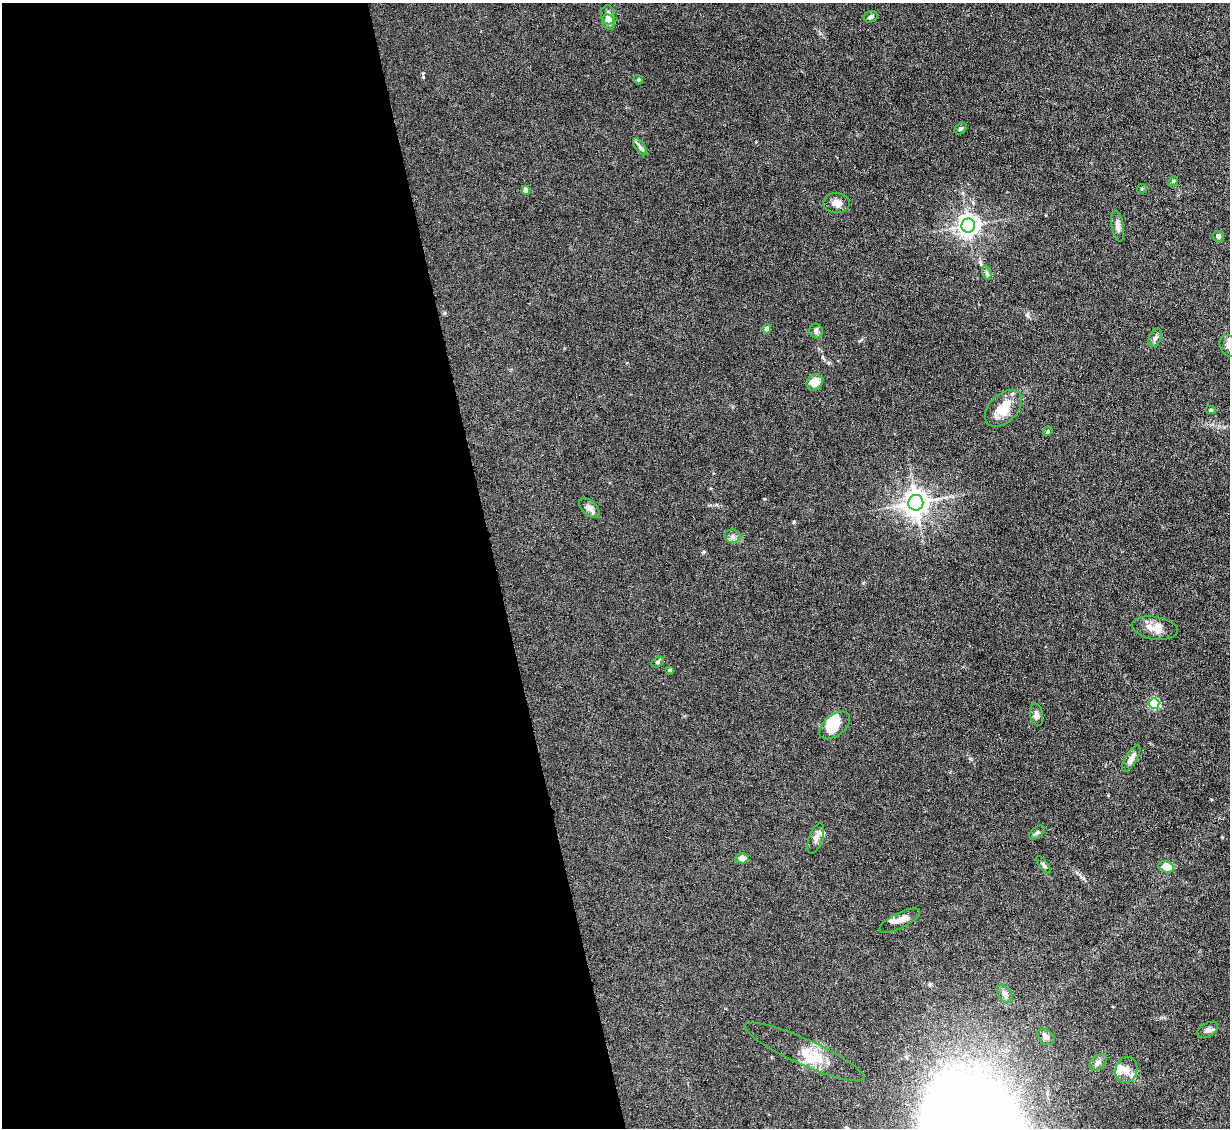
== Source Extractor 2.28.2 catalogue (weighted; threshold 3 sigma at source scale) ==
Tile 9 of 4 x 4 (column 1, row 3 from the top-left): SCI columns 1-1228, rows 1376-2501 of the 4910 x 4886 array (HDU 1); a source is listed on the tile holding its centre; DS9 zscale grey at full resolution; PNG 1232 x 1130 px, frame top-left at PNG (2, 3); each listed source drawn as its Kron ellipse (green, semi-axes under 4 px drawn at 4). Shown black and unused: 40% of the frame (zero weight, under 4 of 8 exposures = <1% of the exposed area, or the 3 px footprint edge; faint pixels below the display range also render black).
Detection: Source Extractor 2.28.2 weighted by HDU 2 'WHT'; one run over the whole footprint, this tile lists its part. Background 0.0668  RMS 0.0031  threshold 0.0126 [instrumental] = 3 sigma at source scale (4.09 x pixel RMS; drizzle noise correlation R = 1.36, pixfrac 0.8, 0.05/0.05 arcsec/px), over >= 5 px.
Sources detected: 51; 1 inside a brighter object's white glare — neither listed nor drawn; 6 inside a brighter listed object's ellipse — not listed separately; the other 44 listed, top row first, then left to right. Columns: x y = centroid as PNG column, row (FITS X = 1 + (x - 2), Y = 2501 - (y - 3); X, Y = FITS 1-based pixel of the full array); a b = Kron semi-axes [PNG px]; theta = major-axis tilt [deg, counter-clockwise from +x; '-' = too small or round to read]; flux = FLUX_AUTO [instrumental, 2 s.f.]
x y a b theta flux
608 15 9 7 -80 1.7
871 17 7 5 24 0.78
609 22 8 6 -65 1.8
638 80 5 4 - 0.36
960 129 7 5 42 0.56
640 147 10 4 -55 0.79
1173 181 5 4 - 0.34
1142 189 5 4 - 0.36
526 190 4 4 - 3
837 203 13 10 -2 2.2
968 226 7 6 - 180
1118 226 15 6 -81 1.3
1218 236 5 5 - 0.79
987 273 7 4 -71 0.62
767 329 4 4 - 1.7
816 331 7 6 - 0.97
1155 338 9 6 67 0.84
1229 346 11 8 -64 1.6
815 382 8 7 - 3.6
1003 408 22 13 45 5.6
1211 410 5 4 - 0.4
1048 431 5 4 - 0.36
916 503 8 7 - 290
589 508 12 7 -42 1.6
732 536 8 7 - 0.96
1155 628 23 11 -9 3.5
657 662 7 4 29 0.51
670 670 4 3 - 0.5
1154 703 5 5 - 24
1036 715 11 6 -80 1.3
835 725 18 10 38 6.3
1131 759 15 5 59 1.8
1037 833 9 5 37 0.61
816 838 16 7 71 1.5
742 858 6 5 - 2.1
1043 865 10 4 -52 0.6
1166 867 8 5 -20 4.6
899 921 23 7 26 2
1005 994 10 6 -58 1
1207 1030 11 7 27 1.1
1046 1037 10 7 -35 0.92
804 1052 65 13 -24 7.2
1098 1062 10 6 39 1.1
1126 1070 13 11 73 2.3
Isophote crosses this tile's border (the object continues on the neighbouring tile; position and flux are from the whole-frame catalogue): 1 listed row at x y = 1229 346